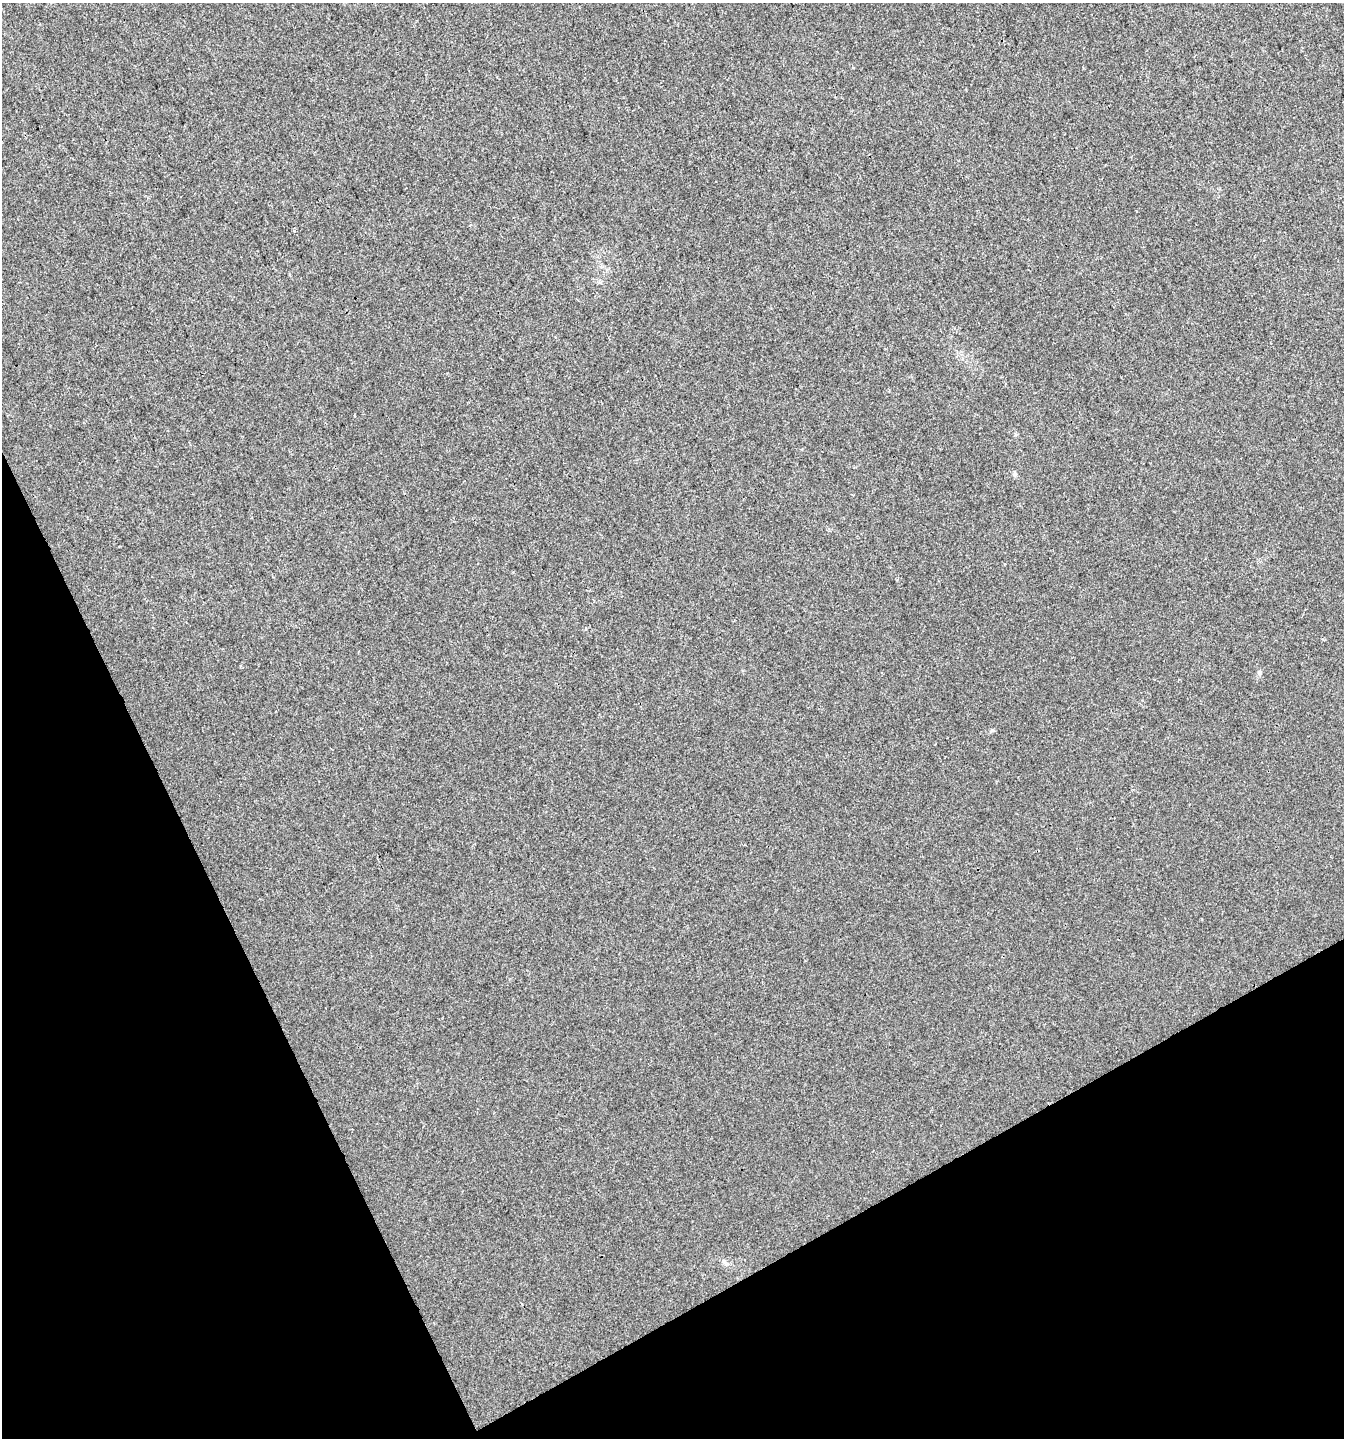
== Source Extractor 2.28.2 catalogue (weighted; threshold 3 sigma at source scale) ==
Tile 14 of 4 x 4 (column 2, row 4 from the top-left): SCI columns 1442-2783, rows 4-1439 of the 5627 x 5748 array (HDU 1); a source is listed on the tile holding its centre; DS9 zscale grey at full resolution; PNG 1346 x 1440 px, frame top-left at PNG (2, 3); no overlay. Shown black and unused: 24% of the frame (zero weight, under 3 of 4 exposures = <1% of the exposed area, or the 3 px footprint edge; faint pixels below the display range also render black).
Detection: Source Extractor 2.28.2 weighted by HDU 2 'WHT'; one run over the whole footprint, this tile lists its part. Background 0.00553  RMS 0.0034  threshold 0.0153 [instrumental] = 3 sigma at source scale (4.5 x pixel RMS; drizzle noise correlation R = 1.50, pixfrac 1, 0.0396/0.0396 arcsec/px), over >= 5 px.
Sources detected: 4; all 4 listed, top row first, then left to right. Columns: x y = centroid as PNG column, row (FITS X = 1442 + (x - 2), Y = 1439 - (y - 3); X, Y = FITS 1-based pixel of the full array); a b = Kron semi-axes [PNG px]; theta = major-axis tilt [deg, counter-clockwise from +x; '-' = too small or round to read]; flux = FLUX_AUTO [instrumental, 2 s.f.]
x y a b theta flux
294 231 4 4 - 0.42
1015 474 6 6 - 0.62
1260 672 7 5 -55 0.65
724 1261 7 5 -46 0.85